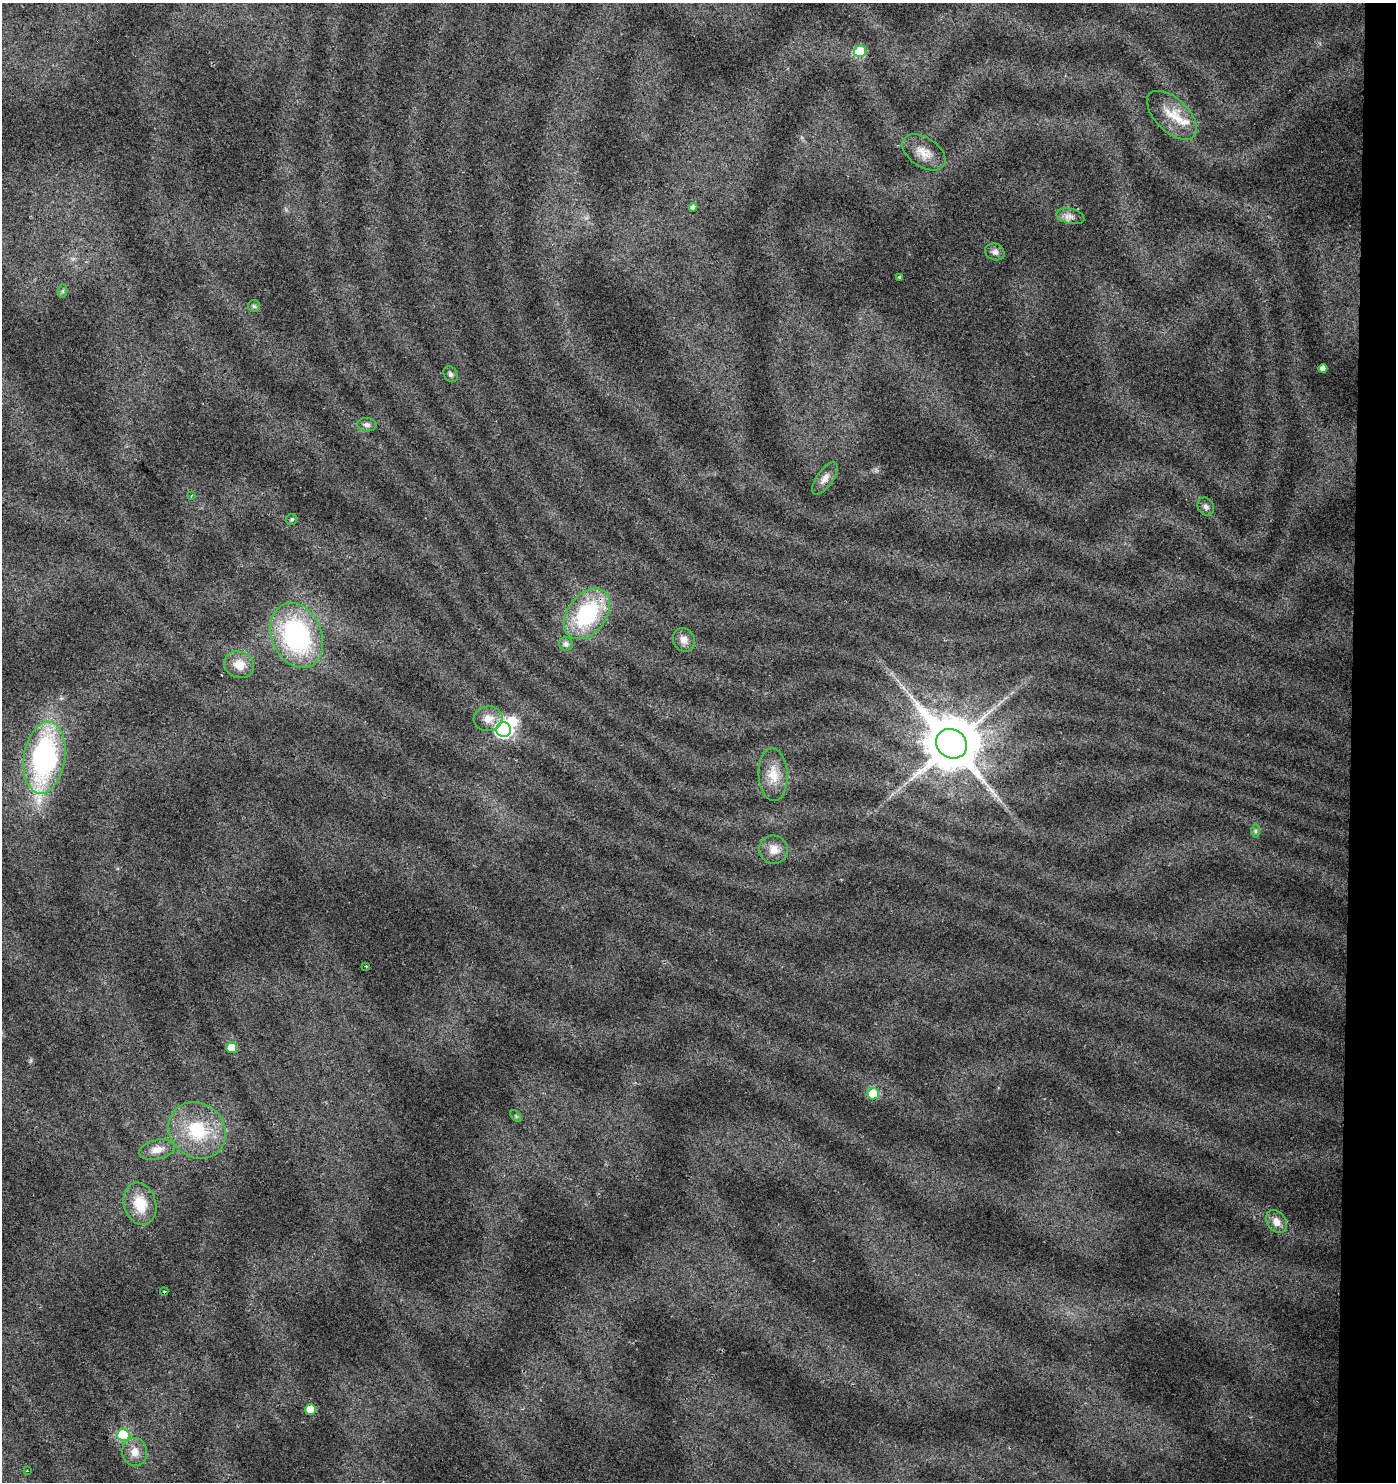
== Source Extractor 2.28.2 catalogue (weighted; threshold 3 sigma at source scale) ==
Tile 6 of 3 x 3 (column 3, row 2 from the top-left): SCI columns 3067-4460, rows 1482-2961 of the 4687 x 4448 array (HDU 1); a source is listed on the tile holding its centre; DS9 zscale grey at full resolution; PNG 1398 x 1484 px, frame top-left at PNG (2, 3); each listed source drawn as its Kron ellipse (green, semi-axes under 4 px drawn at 4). Shown black and unused: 3% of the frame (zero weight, under 2 of 3 exposures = <1% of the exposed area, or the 3 px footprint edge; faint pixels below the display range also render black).
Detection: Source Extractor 2.28.2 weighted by HDU 2 'WHT'; one run over the whole footprint, this tile lists its part. Background 0.0641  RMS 0.0087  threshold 0.0392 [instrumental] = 3 sigma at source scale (4.5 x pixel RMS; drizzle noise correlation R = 1.50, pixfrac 1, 0.0396/0.0396 arcsec/px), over >= 5 px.
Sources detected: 44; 1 inside a brighter object's white glare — neither listed nor drawn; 2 inside a brighter listed object's ellipse — not listed separately; the other 41 listed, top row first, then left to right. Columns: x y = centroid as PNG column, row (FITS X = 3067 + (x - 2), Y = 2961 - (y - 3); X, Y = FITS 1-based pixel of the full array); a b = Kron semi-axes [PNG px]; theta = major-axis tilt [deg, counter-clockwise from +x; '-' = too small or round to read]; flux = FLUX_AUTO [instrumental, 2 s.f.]
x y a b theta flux
860 51 6 5 - 53
1172 115 31 16 -44 21
924 152 24 14 -34 13
693 207 4 4 - 4.1
1070 216 14 7 -13 5.4
995 252 10 8 -25 4.4
899 277 3 3 - 0.86
63 291 7 4 89 1.7
254 306 6 6 - 1.8
1323 369 4 4 - 5.7
450 374 8 6 -59 2.6
367 425 10 6 -3 3.3
825 478 19 8 54 6.8
191 496 3 3 - 0.89
1206 507 9 8 - 3.5
292 519 6 5 - 1.6
587 614 28 19 52 86
297 635 34 25 -67 140
684 640 12 10 -61 6.5
566 644 7 6 - 4.1
239 665 15 13 -24 13
488 719 14 12 9 10
504 729 7 7 - 270
952 744 16 14 -36 5500
44 758 36 20 81 180
773 775 26 14 -87 19
1255 831 7 4 90 1.7
774 850 14 14 - 10
366 966 3 3 - 1.8
231 1048 5 5 - 15
873 1094 6 5 - 39
516 1116 7 4 -46 1.3
197 1130 30 26 -42 52
157 1150 18 9 12 9.3
140 1204 22 16 -73 24
1276 1222 12 9 -53 8.1
164 1291 4 3 - 2.6
310 1410 5 5 - 21
123 1435 6 6 - 48
135 1452 14 12 -83 9.6
27 1471 2 2 - 1.1